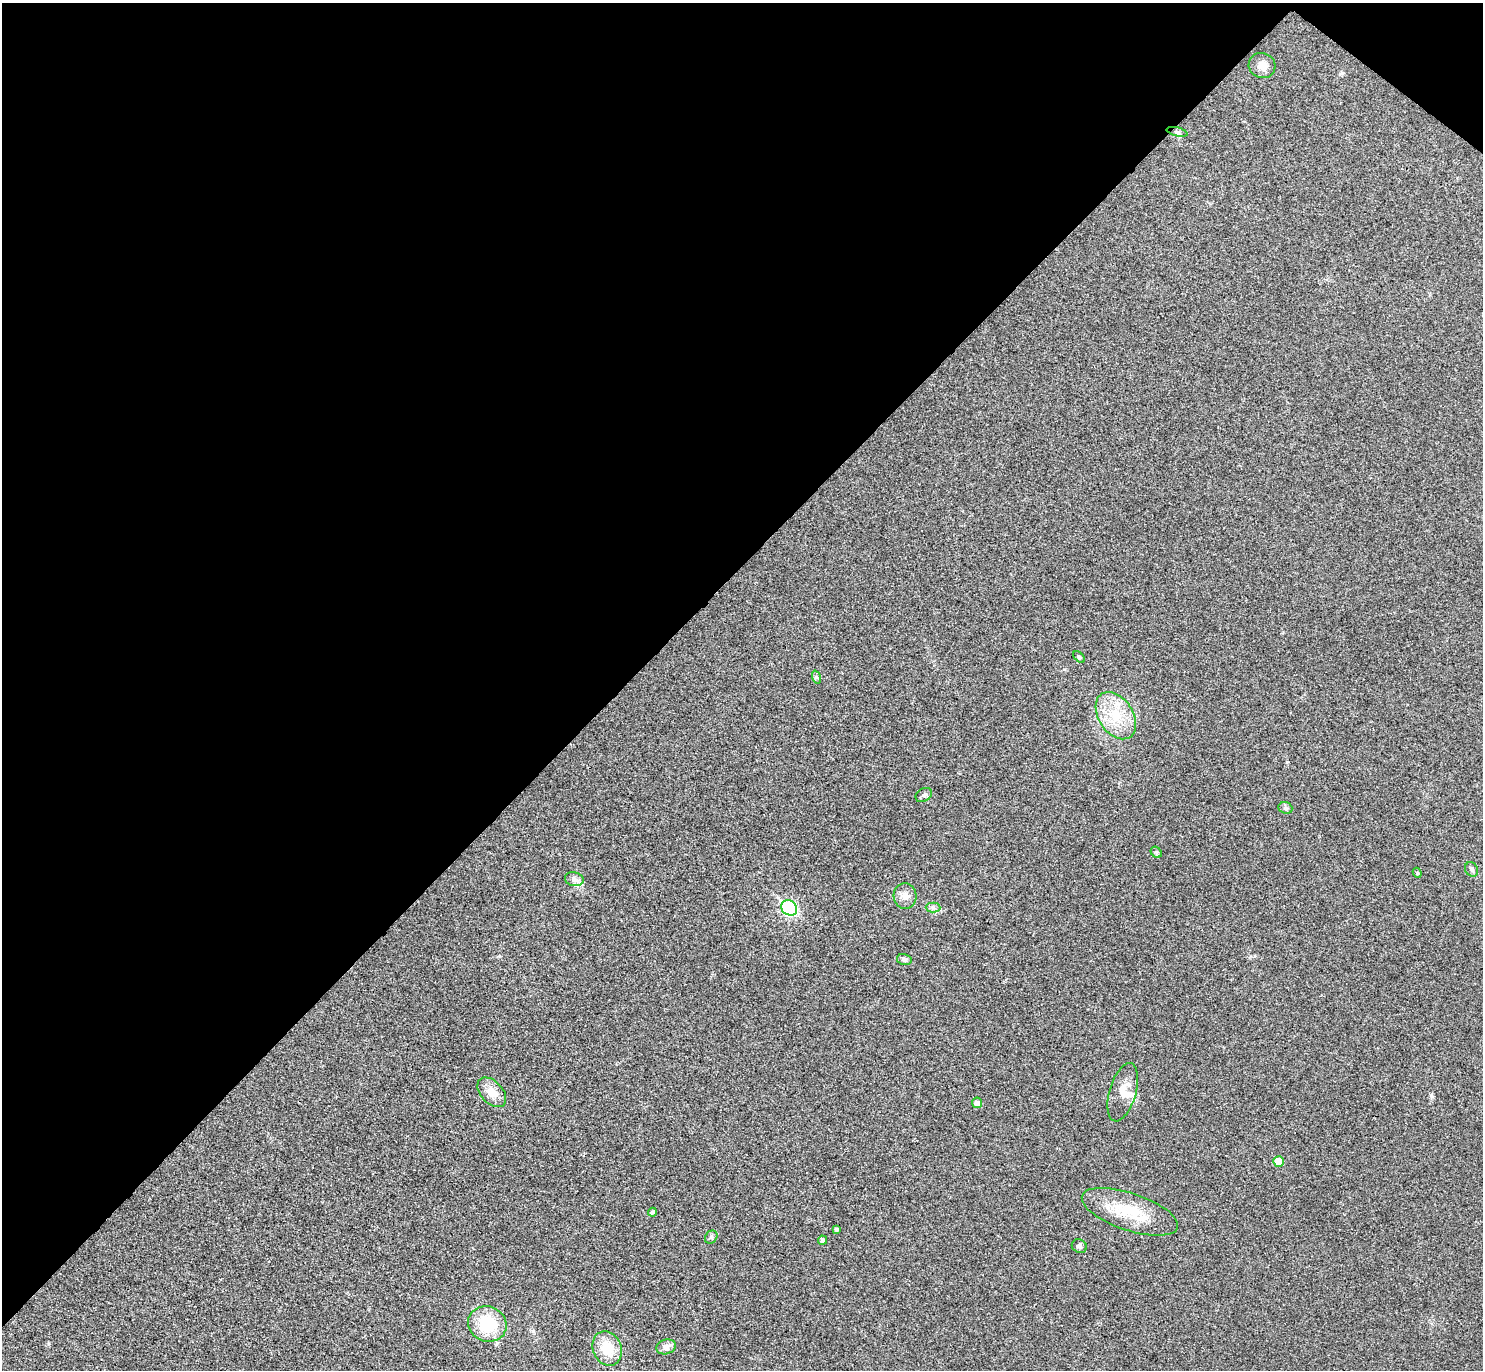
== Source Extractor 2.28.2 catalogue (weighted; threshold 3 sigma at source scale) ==
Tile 2 of 4 x 4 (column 2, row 1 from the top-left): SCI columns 1521-3001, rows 4306-5673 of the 6006 x 6014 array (HDU 1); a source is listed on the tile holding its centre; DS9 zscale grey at full resolution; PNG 1485 x 1372 px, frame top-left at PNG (2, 3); each listed source drawn as its Kron ellipse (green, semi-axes under 4 px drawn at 4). Shown black and unused: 43% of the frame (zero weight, under 3 of 4 exposures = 6% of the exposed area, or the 3 px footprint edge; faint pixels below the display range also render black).
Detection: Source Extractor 2.28.2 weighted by HDU 2 'WHT'; one run over the whole footprint, this tile lists its part. Background 0.0286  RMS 0.0055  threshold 0.0246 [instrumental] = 3 sigma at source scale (4.5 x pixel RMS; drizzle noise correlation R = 1.50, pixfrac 1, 0.05/0.05 arcsec/px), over >= 5 px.
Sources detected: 29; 1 inside a brighter listed object's ellipse — not listed separately; the other 28 listed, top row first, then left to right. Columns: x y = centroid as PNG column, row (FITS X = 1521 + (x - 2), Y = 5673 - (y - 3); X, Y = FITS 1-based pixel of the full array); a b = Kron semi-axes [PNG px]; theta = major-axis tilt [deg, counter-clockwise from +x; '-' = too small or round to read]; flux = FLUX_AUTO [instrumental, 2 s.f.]
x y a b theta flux
1262 66 13 12 - 5.2
1177 132 11 4 -14 1.2
1079 657 7 4 -44 0.76
816 677 7 4 -72 0.86
1116 716 26 17 -57 19
924 795 9 6 34 1.4
1285 808 7 5 -20 1.1
1156 852 6 5 - 0.94
1472 869 8 6 -60 1.4
1417 873 5 4 - 0.66
574 879 9 7 -13 2.2
905 896 13 11 -77 4.4
933 907 7 5 -2 1.3
789 908 8 7 - 95
904 959 7 5 -12 1.6
492 1092 17 11 -47 6.9
1123 1092 30 13 74 7.7
977 1103 5 5 - 2.5
1279 1161 5 5 - 8.7
652 1212 4 4 - 1.2
1130 1212 50 18 -19 25
836 1229 3 3 - 1.3
711 1237 7 5 48 1.1
822 1240 5 4 - 2.2
1079 1246 8 6 -30 1.6
487 1324 19 17 -24 24
666 1347 10 7 19 3.4
607 1348 17 14 -67 15